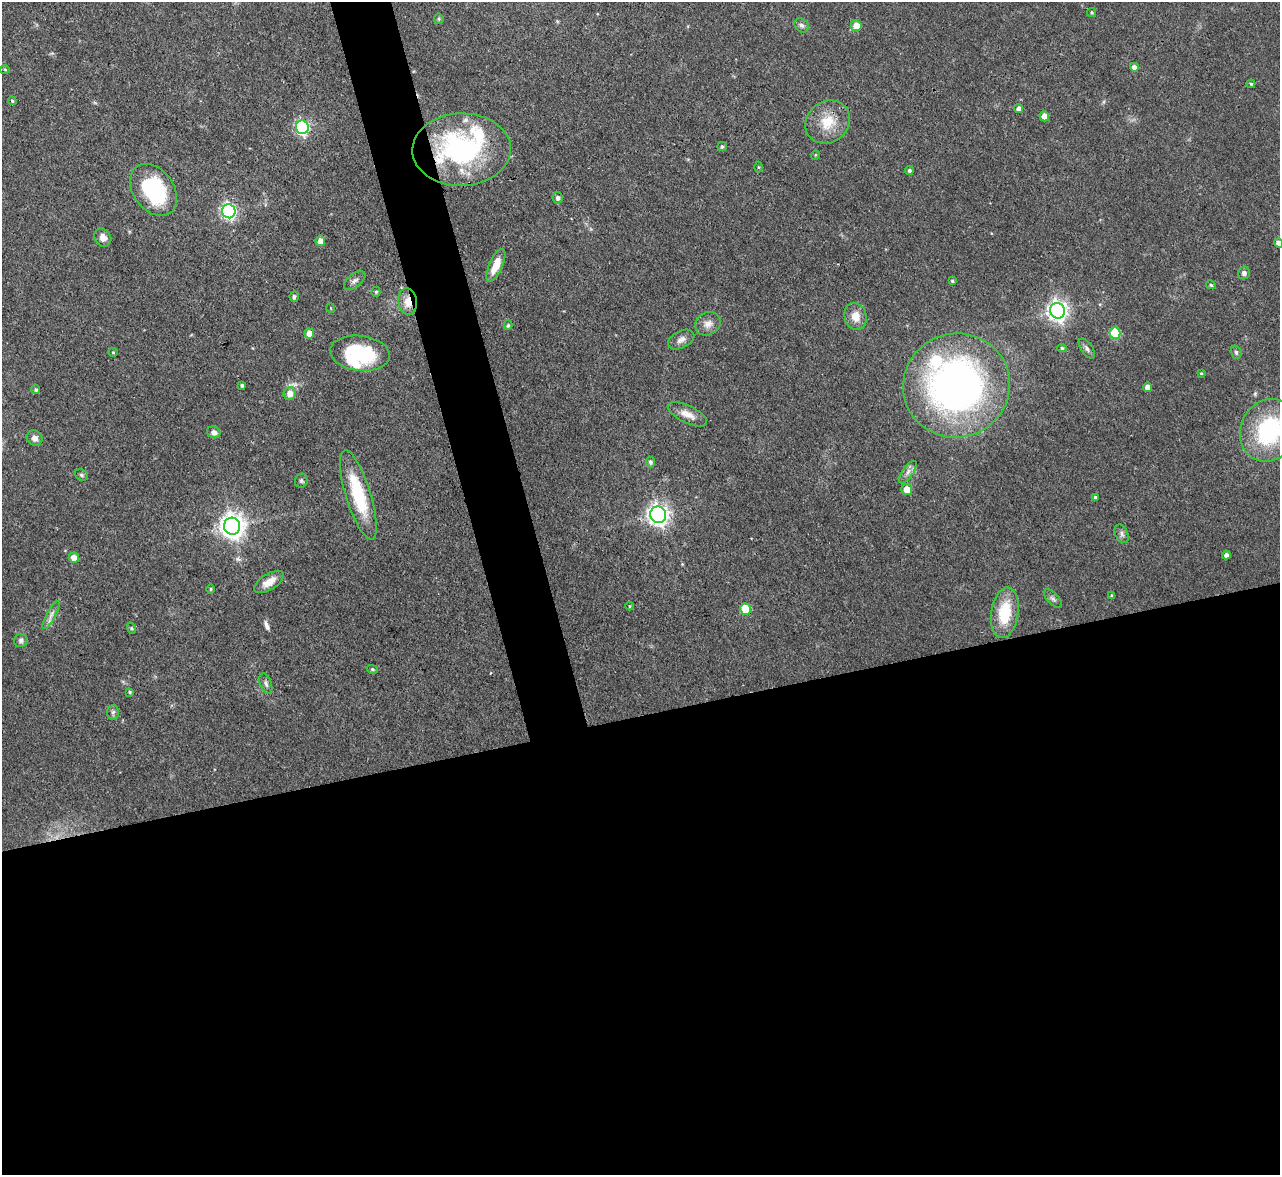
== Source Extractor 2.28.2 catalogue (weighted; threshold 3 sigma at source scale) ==
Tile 15 of 4 x 4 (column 3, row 4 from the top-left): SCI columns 2557-3834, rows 141-1313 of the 5112 x 5093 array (HDU 1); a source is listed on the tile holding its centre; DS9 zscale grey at full resolution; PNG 1282 x 1177 px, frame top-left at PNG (2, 2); each listed source drawn as its Kron ellipse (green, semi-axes under 4 px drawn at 4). Shown black and unused: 42% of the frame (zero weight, under 3 of 4 exposures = <1% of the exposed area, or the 3 px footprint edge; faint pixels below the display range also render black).
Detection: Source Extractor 2.28.2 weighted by HDU 2 'WHT'; one run over the whole footprint, this tile lists its part. Background 0.0965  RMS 0.0042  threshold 0.019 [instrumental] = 3 sigma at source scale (4.5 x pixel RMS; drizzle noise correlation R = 1.50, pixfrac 1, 0.05/0.05 arcsec/px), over >= 5 px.
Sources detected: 86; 2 inside a brighter object's white glare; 1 long thin detection or spike segment (spike, bleed or trail) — neither listed nor drawn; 3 inside a brighter listed object's ellipse — not listed separately; the other 80 listed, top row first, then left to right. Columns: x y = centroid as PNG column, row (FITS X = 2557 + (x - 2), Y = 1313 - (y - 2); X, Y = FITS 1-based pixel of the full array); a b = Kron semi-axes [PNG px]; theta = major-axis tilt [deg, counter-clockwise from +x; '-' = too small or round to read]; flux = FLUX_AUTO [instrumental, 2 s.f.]
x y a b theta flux
1092 12 4 4 - 0.59
439 19 5 5 - 0.65
802 25 8 6 -43 1.3
856 26 5 5 - 4.6
1134 67 4 4 - 2.8
5 69 5 3 - 0.37
1251 84 4 4 - 0.69
12 101 4 4 - 0.62
1019 108 4 4 - 1.7
1044 116 5 4 - 4.5
828 122 23 20 37 11
302 127 7 6 - 83
722 147 4 4 - 0.78
461 150 49 36 2 75
815 155 5 3 - 0.4
758 167 5 3 - 0.43
909 171 4 4 - 0.83
154 190 29 20 -53 37
558 198 6 5 - 1.5
229 211 7 6 - 110
103 238 9 8 - 2.5
320 241 5 4 - 3.5
1278 243 4 4 - 2.5
496 265 18 6 66 6.4
1244 273 6 6 - 1.4
355 281 13 6 39 1.7
952 281 3 3 - 0.7
1211 285 5 4 - 0.67
376 292 5 4 - 0.75
294 297 5 4 - 0.99
408 302 13 9 -82 4.8
331 308 5 3 - 0.33
1058 311 8 7 - 240
856 316 14 11 -76 4.8
708 324 13 11 33 3.3
508 325 5 4 - 0.78
1115 333 6 5 - 22
309 334 5 5 - 4.2
681 340 14 8 27 2.5
1062 348 5 4 - 0.63
1087 348 11 5 -55 1.5
113 352 5 4 - 0.49
1236 352 7 5 -74 0.86
360 353 30 17 -7 33
1201 373 4 3 - 0.43
242 385 3 3 - 0.76
957 385 53 52 - 190
1148 387 5 4 - 2.9
36 390 5 4 - 0.87
290 394 6 6 - 4
687 414 21 8 -26 4.2
1269 430 32 28 63 46
214 432 7 5 -28 1.9
35 438 8 7 - 1.9
650 462 5 4 - 1
908 472 13 5 55 2
81 475 7 5 -23 0.78
301 481 7 6 - 0.88
907 489 5 5 - 5.4
358 495 47 12 -73 25
1095 497 3 3 - 0.63
658 515 8 8 - 230
232 526 8 8 - 410
1122 534 10 6 -64 1.5
1226 555 4 4 - 1.7
74 558 5 5 - 4.2
269 582 17 8 32 4.4
211 589 5 3 - 0.43
1112 596 4 3 - 0.68
1053 599 11 5 -47 1.3
630 606 4 3 - 0.4
745 609 6 5 - 18
1005 613 25 13 81 17
51 615 16 4 61 2.1
131 628 6 3 -71 0.5
21 640 7 6 - 1.2
372 669 5 4 - 0.51
266 684 10 5 -70 1.3
130 692 4 3 - 0.71
113 712 7 6 - 1.1
Overlapping masked pixels (flux is a lower limit): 3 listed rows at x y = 461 150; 408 302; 745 609
Isophote crosses this tile's border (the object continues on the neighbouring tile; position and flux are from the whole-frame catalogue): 2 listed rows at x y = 1278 243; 1269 430